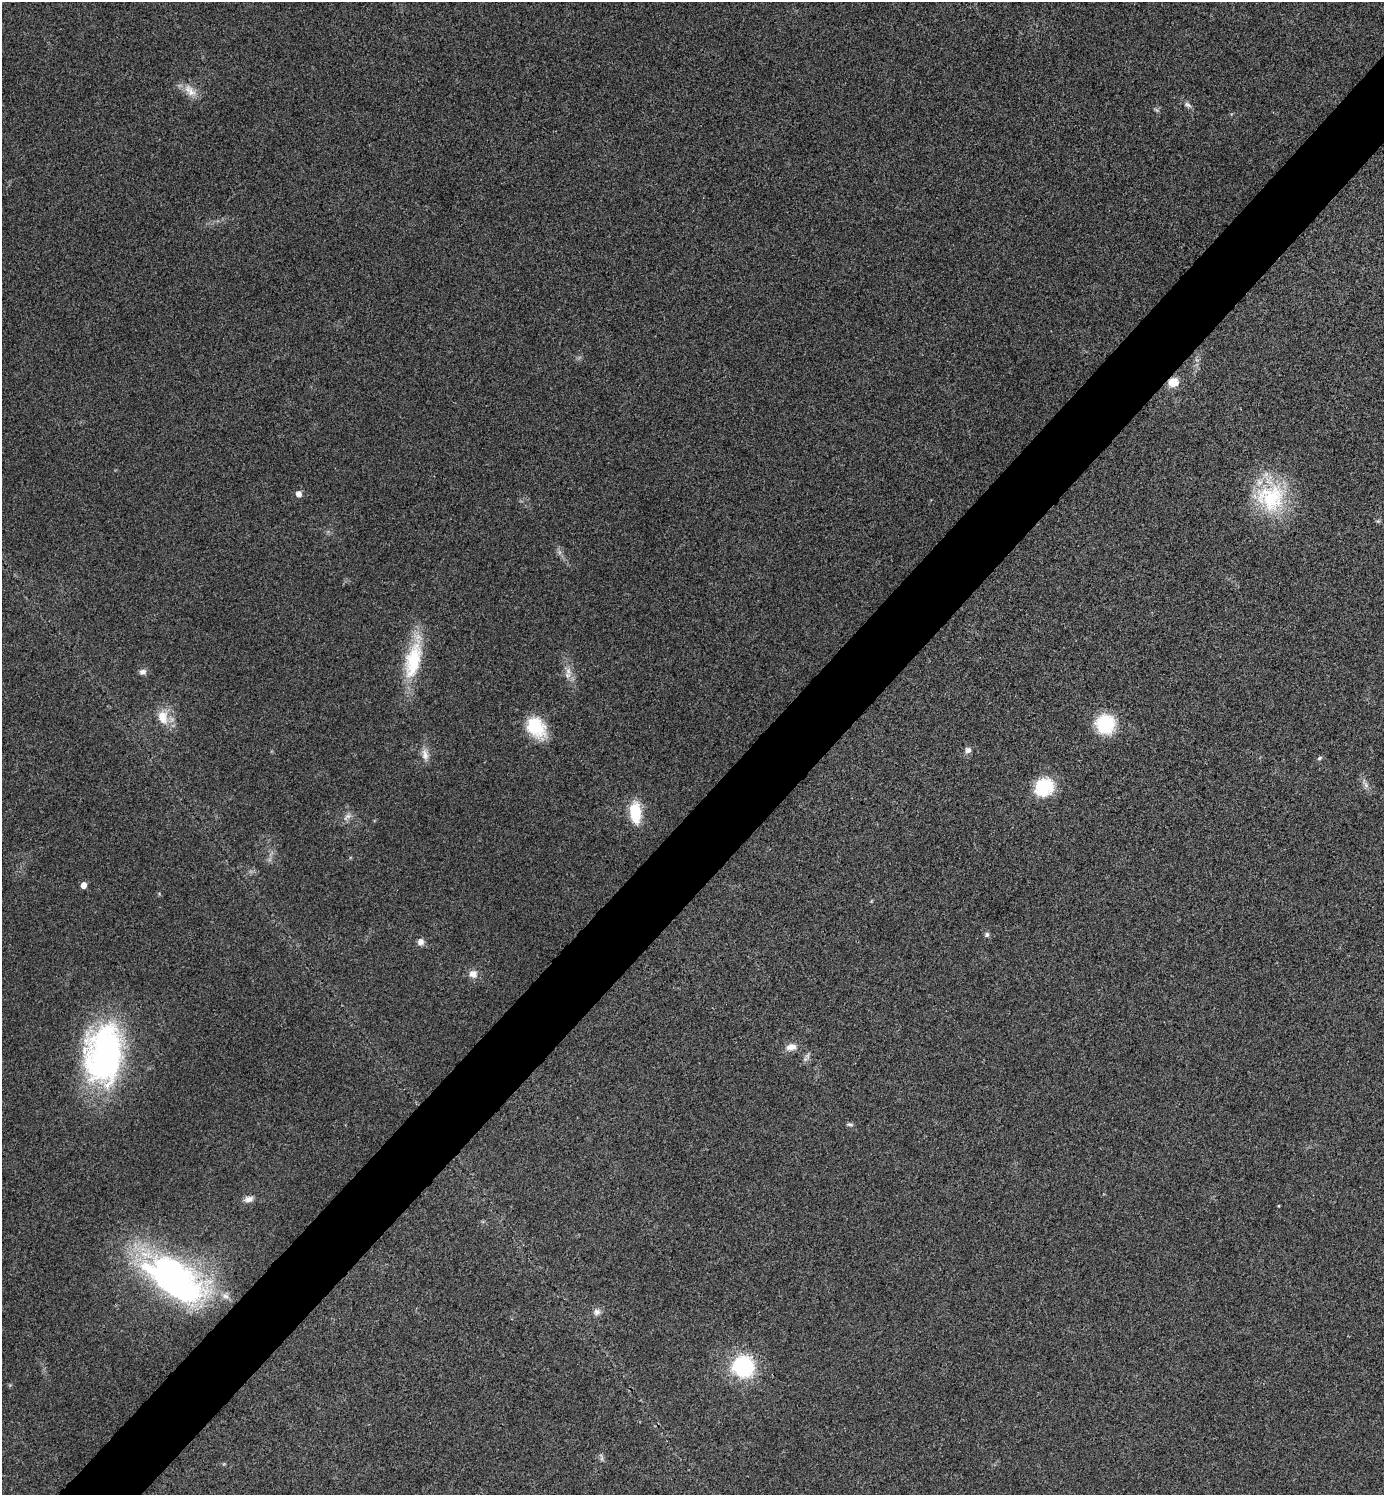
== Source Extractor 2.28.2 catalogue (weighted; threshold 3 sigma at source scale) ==
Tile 7 of 4 x 4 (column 3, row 2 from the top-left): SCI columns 2921-4302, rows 2995-4487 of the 5984 x 5984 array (HDU 1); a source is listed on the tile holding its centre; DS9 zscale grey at full resolution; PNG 1386 x 1497 px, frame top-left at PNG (2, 2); no overlay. Shown black and unused: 5% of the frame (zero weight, under 3 of 4 exposures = <1% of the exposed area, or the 3 px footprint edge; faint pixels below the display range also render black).
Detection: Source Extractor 2.28.2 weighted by HDU 2 'WHT'; one run over the whole footprint, this tile lists its part. Background 0.0208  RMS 0.0056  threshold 0.0253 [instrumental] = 3 sigma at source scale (4.5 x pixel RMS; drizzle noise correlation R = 1.50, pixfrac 1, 0.05/0.05 arcsec/px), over >= 5 px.
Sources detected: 37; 2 too faint to see at this stretch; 1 inside a brighter object's white glare — not listed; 1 inside a brighter listed object's ellipse — not listed separately; the other 33 listed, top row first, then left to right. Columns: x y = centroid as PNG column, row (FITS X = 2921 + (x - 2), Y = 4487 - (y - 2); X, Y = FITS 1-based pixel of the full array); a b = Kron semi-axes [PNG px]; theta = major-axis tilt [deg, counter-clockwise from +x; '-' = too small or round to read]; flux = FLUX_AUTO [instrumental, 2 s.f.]
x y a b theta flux
190 90 22 11 -45 7.1
1187 105 11 7 -25 1.9
1173 382 10 9 - 8.4
299 494 6 5 - 3.3
1271 497 45 39 -86 50
1378 521 6 4 42 0.85
413 659 57 18 77 34
568 671 13 8 -68 4.3
143 672 9 7 2 2.6
163 717 23 15 -76 11
1105 724 17 17 - 34
536 728 28 19 -54 21
968 750 8 8 - 2.4
425 755 18 9 -81 4.8
1320 758 7 4 29 1
1365 784 18 6 -62 2.8
1044 787 21 19 34 26
635 812 23 12 -87 20
347 817 14 7 43 3
83 885 5 5 - 4.3
987 935 7 6 - 1.3
421 942 8 7 - 3.2
473 974 10 10 - 4.4
791 1047 15 10 7 4.7
104 1054 62 39 83 160
807 1056 12 6 78 2.1
850 1124 10 4 -6 1.1
249 1199 13 7 11 3.1
1279 1206 4 3 - 0.45
170 1272 62 39 -31 190
597 1312 10 9 - 2.9
743 1367 29 28 - 41
602 1458 7 4 72 1.2
Overlapping masked pixels (flux is a lower limit): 1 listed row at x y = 1173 382